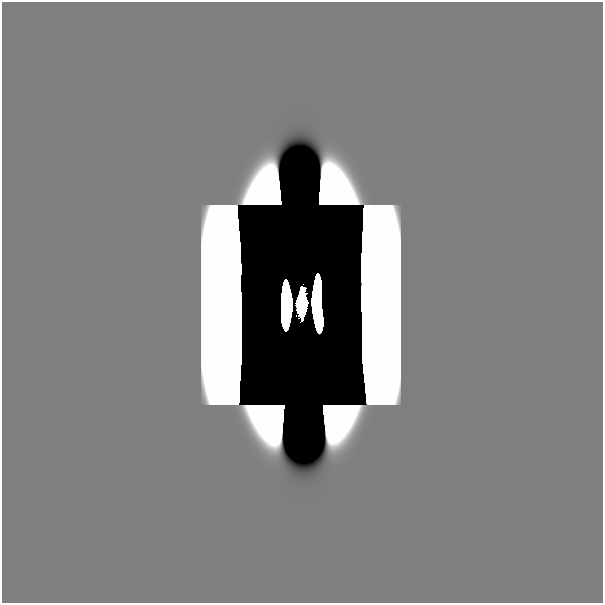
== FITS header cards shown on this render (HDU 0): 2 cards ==
NAXIS1  =                  601
NAXIS2  =                  601

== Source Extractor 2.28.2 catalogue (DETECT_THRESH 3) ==
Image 601 x 601 px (HDU 0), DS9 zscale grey, 1 PNG px = 1 image px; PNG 605 x 605 px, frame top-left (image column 1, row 601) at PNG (2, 2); no overlay
Background 0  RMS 1.5e-34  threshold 4.53e-34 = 3 sigma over >= 5 px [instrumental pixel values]
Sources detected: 5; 4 with non-positive FLUX_AUTO (blend fragments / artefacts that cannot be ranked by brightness) are not listed; the other 1 listed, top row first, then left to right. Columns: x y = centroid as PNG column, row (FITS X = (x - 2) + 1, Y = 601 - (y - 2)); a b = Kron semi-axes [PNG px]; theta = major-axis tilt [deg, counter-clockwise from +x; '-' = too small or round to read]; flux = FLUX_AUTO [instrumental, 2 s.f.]
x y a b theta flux
302 304 23 9 88 7.2
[4 non-positive-flux detections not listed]